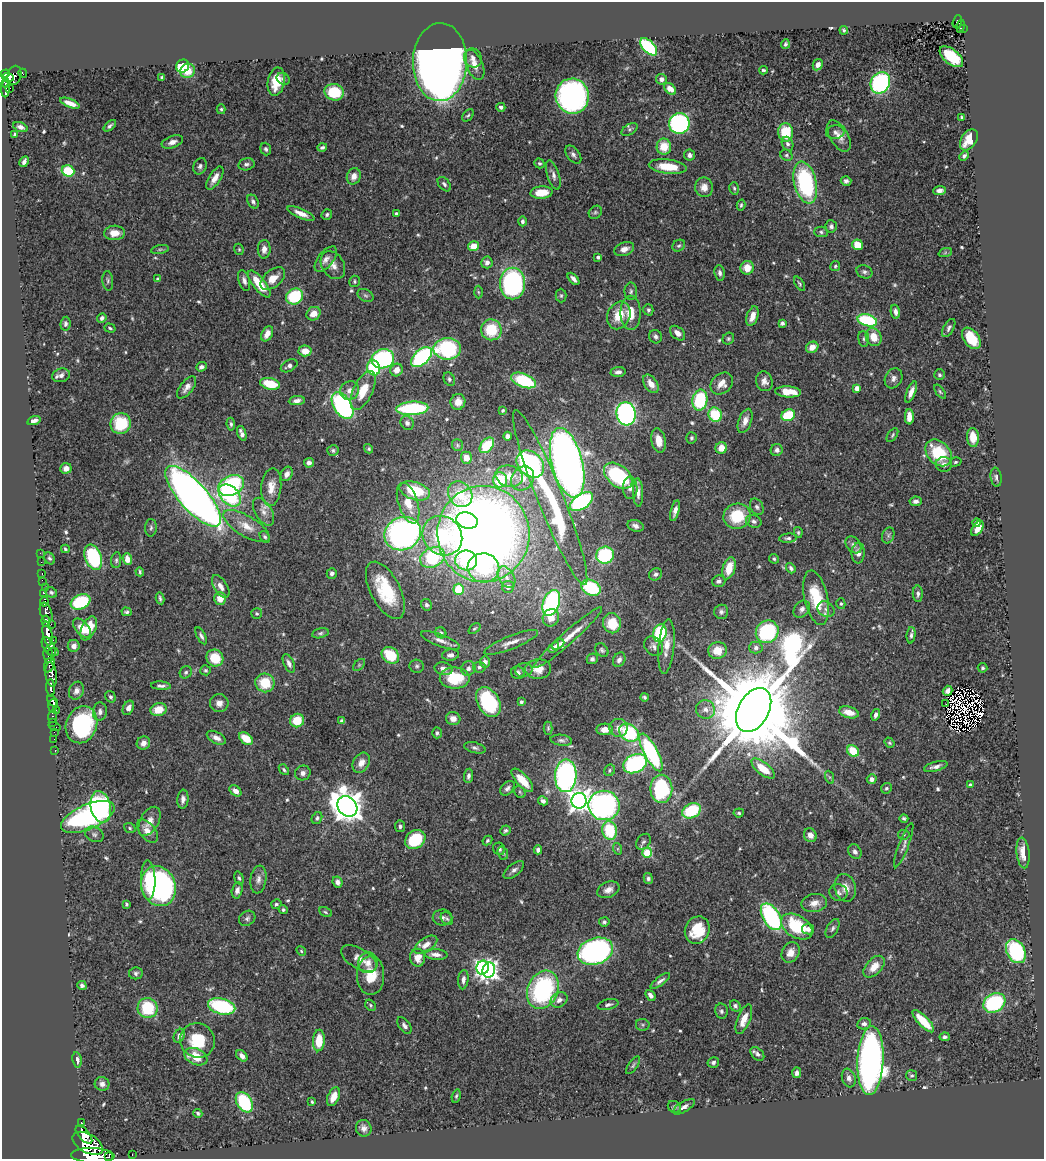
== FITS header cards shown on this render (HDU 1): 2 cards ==
NAXIS1  =                 1042
NAXIS2  =                 1157

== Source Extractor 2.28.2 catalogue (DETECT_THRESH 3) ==
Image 1042 x 1157 px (HDU 1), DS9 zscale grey, 1 PNG px = 1 image px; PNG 1046 x 1161 px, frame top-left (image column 1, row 1157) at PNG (2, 2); each listed source drawn as its Kron ellipse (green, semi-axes under 4 px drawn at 4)
Background 0.527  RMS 0.029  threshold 0.0864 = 3 sigma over >= 5 px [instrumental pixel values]
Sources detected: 609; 10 with non-positive FLUX_AUTO (blend fragments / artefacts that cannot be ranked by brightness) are neither listed nor drawn; of the other 599, the 500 brightest by FLUX_AUTO listed and drawn (99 fainter detections omitted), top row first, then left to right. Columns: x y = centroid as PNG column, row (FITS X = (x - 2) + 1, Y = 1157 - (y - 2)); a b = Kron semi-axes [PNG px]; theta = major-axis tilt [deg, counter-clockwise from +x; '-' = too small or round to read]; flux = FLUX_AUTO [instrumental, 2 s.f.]
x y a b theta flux
957 21 6 3 71 25
960 26 6 4 76 9.4
963 29 4 2 - 7.9
844 30 4 3 - 3.9
785 44 4 4 - 3.6
649 47 11 6 -46 200
951 57 14 7 -39 91
473 58 9 8 - 9.7
440 62 39 27 88 2700
474 65 16 8 -66 19
818 65 6 5 - 11
183 66 7 6 - 90
763 70 4 3 - 3
188 71 7 7 - 36
23 73 4 2 - 3.4
5 74 5 4 - 290
15 75 9 7 77 140
8 77 6 4 -2 340
162 77 3 3 - 4
283 79 7 5 -34 5.5
661 79 5 5 - 8.1
276 82 14 8 79 38
880 83 11 9 58 300
6 84 4 3 - 97
10 88 2 2 - 28
5 89 8 4 88 120
670 89 7 4 -45 19
334 92 10 8 -14 71
572 96 17 16 - 580
70 103 10 4 -22 17
501 107 4 4 - 5.5
221 109 5 4 - 3
468 115 7 5 46 3.7
962 117 4 3 - 3.1
679 123 10 10 - 340
110 126 7 4 41 4.7
20 127 7 4 -19 6.5
629 129 9 5 33 3.9
786 132 9 7 -85 68
835 132 9 7 6 7
15 134 4 3 - 6.8
839 136 17 9 -59 17
969 140 11 7 57 35
172 142 11 6 20 11
787 144 7 5 -65 6.4
322 147 5 3 - 5.3
664 147 8 7 - 38
266 149 6 5 - 4.6
573 155 10 6 -52 6.6
689 155 5 5 - 6.1
786 155 6 5 - 3.8
964 156 5 4 - 5
24 162 6 3 62 6.7
539 163 5 4 - 3.8
246 164 8 6 11 5.6
200 166 8 6 67 6
668 166 19 7 -6 50
68 171 6 5 - 79
553 175 15 6 -72 8.6
354 176 8 7 - 14
215 178 13 6 58 16
846 181 5 4 - 5.4
805 183 21 11 -77 230
444 184 8 5 -51 5.1
704 187 10 9 - 17
734 188 6 4 -74 3.6
939 190 6 4 6 7.6
541 193 11 6 5 32
253 202 7 5 -62 5.6
741 205 5 3 - 3
595 212 7 6 - 4.2
301 213 14 5 -23 17
396 213 4 3 - 3
327 215 5 5 - 4.1
522 221 5 4 - 4.6
831 226 6 6 - 5.5
821 232 7 5 -3 4.1
115 233 10 7 3 24
857 245 5 5 - 50
474 246 5 5 - 28
679 246 7 5 34 3.7
160 249 9 3 11 3.1
239 249 6 4 -69 3
264 249 9 6 88 12
624 249 10 6 20 13
945 253 7 4 20 3
598 257 3 3 - 4.9
326 259 15 7 51 13
487 262 6 5 - 9.5
333 265 15 11 -58 17
835 266 5 4 - 3.1
747 268 7 6 - 29
864 272 8 6 -21 5.8
720 273 8 5 -82 6.1
158 279 4 4 - 3.3
273 279 14 8 40 27
573 279 7 3 -48 7.4
108 281 10 5 -84 4.9
244 281 11 5 -73 8.4
355 281 6 5 - 3.1
513 283 16 12 -90 380
259 284 16 6 -52 55
800 284 8 4 -57 3.1
631 291 9 6 -90 5.2
478 292 6 4 -88 2.8
365 295 8 6 -29 4.6
295 296 9 7 35 110
561 296 7 5 -89 3.6
648 310 6 5 - 4.3
895 312 7 4 -79 8.6
631 313 17 10 89 35
314 314 7 6 - 20
619 315 14 11 66 41
752 316 10 5 71 20
102 318 5 4 - 5.8
867 320 10 5 -14 150
782 323 4 4 - 4.8
65 324 7 5 83 5
110 328 6 3 -18 3.2
949 328 10 5 61 5.6
491 330 10 10 - 78
677 333 9 5 -41 12
267 334 8 5 62 15
655 337 7 6 - 5.6
874 337 9 7 -66 33
971 338 12 7 -55 57
728 339 6 5 - 3.5
864 339 8 5 -84 4.6
812 347 6 5 - 17
447 349 14 11 -2 200
305 351 6 5 - 20
421 357 12 7 41 290
383 359 11 9 16 250
289 366 9 5 29 7.4
201 367 5 4 - 5.9
374 368 7 6 - 120
397 370 6 6 - 18
618 372 7 5 7 7.9
61 375 9 6 17 10
939 375 5 5 - 4.3
894 378 10 8 62 9.2
449 379 7 5 -64 4.9
523 380 13 7 -20 130
764 381 10 8 -74 11
722 383 12 9 43 20
270 384 10 5 -14 61
651 384 10 6 -56 18
187 387 13 6 52 11
857 388 4 4 - 19
350 390 10 9 - 13
363 391 21 9 64 45
788 392 13 5 -4 38
911 392 11 4 68 14
940 392 8 4 -53 3.7
700 400 10 7 80 130
297 401 8 4 8 9.2
458 402 8 7 - 20
343 406 15 9 -57 370
412 408 16 6 3 190
503 410 3 3 - 3.6
626 414 12 9 -85 570
715 415 7 6 - 84
788 415 7 5 22 82
909 417 7 4 -89 23
34 421 7 4 18 7.2
745 421 12 6 70 15
121 423 10 10 - 98
407 423 7 6 - 6.4
231 424 6 4 -83 4.2
242 433 8 4 -72 10
892 435 8 4 55 3.4
508 436 4 4 - 9.3
973 437 9 6 -86 33
691 438 5 5 - 4.2
658 441 12 7 -80 25
457 445 6 5 - 3.5
487 445 9 6 50 67
721 448 6 5 - 28
369 449 5 4 - 3.1
333 450 5 5 - 4
777 450 6 6 - 6.4
939 453 15 11 -45 94
466 458 6 5 - 16
955 462 6 4 17 2.9
309 463 5 4 - 6.9
567 463 36 15 -76 1800
530 464 15 11 -44 420
944 464 8 7 - 9.8
66 468 5 5 - 11
287 474 7 5 62 10
509 476 14 10 -14 31
618 476 16 10 -40 160
996 477 9 5 -82 5.7
523 478 13 10 53 29
500 480 7 7 - 68
231 485 13 9 27 210
271 487 19 10 85 24
630 488 11 7 -89 9
415 491 16 8 -17 94
638 492 14 5 -88 12
460 494 13 11 -53 72
230 495 13 9 -44 130
193 496 38 14 -48 1900
550 497 94 13 -68 290
581 501 13 7 33 260
916 501 6 4 8 7.1
408 503 21 9 -72 39
757 507 8 6 -62 5.8
675 511 10 4 75 10
263 512 15 8 -59 15
737 516 14 12 21 76
467 521 11 8 -17 110
754 521 8 6 -23 6.1
977 522 4 4 - 8
246 526 26 10 -31 33
635 526 8 5 -19 7.1
151 528 9 5 88 5.1
977 529 8 5 56 16
798 532 5 4 - 2.8
403 534 19 16 24 660
483 534 48 46 -87 2500
888 535 8 6 71 5.2
442 536 21 18 -45 190
265 537 6 4 -56 4.3
788 538 9 4 6 5.3
853 545 9 6 -50 8.7
65 549 4 3 - 3.1
40 553 2 2 - 4.9
858 553 10 6 86 12
605 555 9 8 - 140
93 557 13 8 -69 160
433 557 13 9 26 160
49 558 6 5 - 4.5
127 559 6 4 -70 20
774 559 5 4 - 3.3
116 560 8 5 83 4
466 560 11 10 - 100
41 562 2 2 - 5.1
483 568 16 14 -12 130
729 568 11 6 74 39
791 568 5 4 - 5.2
140 572 4 3 - 3.3
332 573 5 5 - 6
42 574 3 2 - 7.9
655 574 7 6 - 5.7
506 577 12 7 -59 15
42 581 4 2 - 10
719 581 7 5 18 6.4
221 586 12 6 -58 14
508 587 6 6 - 12
45 588 3 2 - 7.1
591 588 10 7 -27 130
459 589 5 5 - 54
385 590 31 14 -63 97
51 592 6 5 - 3.7
44 593 4 3 - 130
918 594 8 5 -89 6.5
160 598 6 3 -79 3.8
220 598 6 6 - 22
816 598 28 11 -78 92
44 602 5 3 - 110
80 602 10 7 24 120
551 603 13 8 70 310
841 604 5 4 - 3.1
426 605 6 5 - 5.1
802 609 9 7 49 8.4
826 609 9 7 -35 8.6
127 612 5 4 - 4.2
721 612 7 7 - 5.8
46 613 10 5 -71 1200
257 614 5 5 - 3.6
551 618 9 8 - 21
46 621 5 3 - 300
612 623 10 9 - 55
51 624 2 2 - 66
82 628 11 6 -49 33
89 628 13 7 65 39
474 629 7 4 37 2.9
767 632 12 11 - 170
320 633 8 5 12 4.3
441 633 6 5 - 4.2
660 633 9 6 73 170
47 634 12 4 -81 1800
911 635 8 4 85 5.7
201 636 9 4 -63 5.5
568 638 45 6 42 39
53 640 2 2 - 64
441 640 21 6 -21 14
511 642 29 6 22 19
558 645 7 4 31 6.9
74 646 6 6 - 12
653 646 10 8 -50 8.2
666 646 27 8 84 25
49 647 10 5 -60 560
554 647 6 4 42 7.8
756 648 7 6 - 5.9
602 650 7 6 - 4.3
717 650 9 8 - 31
53 652 5 2 - 180
48 655 8 5 -83 380
390 655 9 7 -41 69
450 655 8 5 7 8.6
215 658 9 8 - 54
592 659 5 5 - 5.6
619 660 7 5 58 8.4
485 662 5 5 - 9.6
289 663 10 5 -65 9.4
49 665 8 5 66 420
359 665 7 4 45 3.1
417 666 7 6 - 4.9
479 667 6 5 - 4.8
468 668 7 6 - 7
983 668 5 5 - 3.2
443 669 9 6 -12 11
538 669 13 10 3 21
205 670 5 5 - 3.3
524 670 9 7 11 7.7
186 672 6 5 - 4.2
518 673 7 6 - 6.7
51 675 12 5 -81 460
455 678 15 10 0 79
265 683 10 9 - 56
161 686 10 4 -4 6.1
51 688 8 3 -88 700
76 691 9 7 69 11
948 691 5 4 - 7.8
110 697 6 5 - 4.3
644 697 4 3 - 3.5
52 701 6 4 -43 420
488 702 16 11 -59 160
521 702 3 3 - 4
219 703 9 9 - 13
946 704 2 2 - 3.5
53 706 6 3 85 190
128 708 7 5 65 11
705 709 9 9 - 13
56 710 3 2 - 16
158 710 8 6 16 33
754 710 24 15 61 63000
100 712 9 7 83 7.9
849 712 10 5 -14 23
876 715 6 4 75 7.4
52 716 6 3 85 49
453 719 7 6 - 14
297 720 7 6 - 42
342 721 4 4 - 5
53 722 2 2 - 10
81 725 19 15 69 220
54 726 6 2 -18 21
548 728 6 4 -90 3
618 728 9 9 - 13
605 729 8 6 4 17
54 732 2 2 - 11
437 733 5 4 - 4
629 733 10 8 -35 140
216 738 10 5 -29 13
54 739 2 2 - 6.2
246 739 8 5 -37 38
561 740 11 5 -8 5.9
143 743 7 6 - 11
889 743 5 4 - 3
475 748 11 5 -15 5.7
55 751 3 2 - 14
853 751 6 5 - 55
651 752 21 7 -62 250
361 763 11 8 60 17
635 764 12 9 27 310
936 766 12 4 14 8.6
763 769 14 6 -38 49
284 770 6 4 -50 3.6
610 770 6 5 - 3.5
303 773 8 7 - 8.4
468 776 7 4 81 6.7
566 776 16 11 89 510
829 777 7 4 -70 3.5
872 779 5 4 - 9
522 780 14 6 -47 41
970 785 4 3 - 4.4
507 788 8 5 47 6.6
886 788 5 5 - 3.8
661 789 14 11 89 180
235 791 7 5 -39 12
520 792 6 5 - 2.9
183 799 9 5 85 9.9
543 801 5 4 - 7.8
579 801 8 7 - 1400
604 805 16 14 -10 600
347 806 11 9 -47 3600
101 807 16 10 -77 220
692 811 10 7 26 96
739 813 5 4 - 3.6
88 817 29 12 23 720
317 818 6 5 - 4.6
904 818 4 3 - 3.7
149 821 16 9 61 19
400 826 5 5 - 4.6
130 828 6 4 -20 3.1
505 830 5 4 - 4.1
610 830 9 7 -77 98
147 831 13 8 -51 18
94 834 10 7 -27 6.2
810 835 7 6 - 13
904 835 6 5 - 3.1
415 839 11 8 36 98
487 840 5 4 - 3.3
643 842 9 6 51 5.1
904 845 23 5 69 8.8
499 849 6 6 - 5.3
618 849 6 4 -72 2.8
538 850 4 4 - 6.8
855 852 7 6 - 7.4
503 853 7 5 -69 4.2
647 853 5 5 - 93
1023 853 15 6 -83 27
514 870 12 6 39 7.7
239 878 7 4 -73 4.1
258 879 14 8 81 11
648 879 5 4 - 5.2
148 880 20 7 -89 39
337 882 6 4 -65 8.1
159 886 20 17 -70 420
845 888 14 10 -76 20
237 890 8 5 76 8.8
608 890 11 7 23 13
838 893 9 8 - 7.6
814 903 13 9 10 18
126 904 4 3 - 3
276 904 5 4 - 3.6
283 910 4 4 - 3.7
325 912 7 4 -28 3.3
771 917 15 8 -60 320
247 918 8 7 - 6.2
442 918 10 8 -1 8.6
447 919 7 5 -52 4
604 922 5 4 - 3.9
797 927 17 11 -32 100
833 928 10 5 62 5.8
808 929 6 5 - 8.8
697 930 14 12 65 64
426 945 13 7 34 15
301 951 5 4 - 2.9
595 951 18 13 19 490
1016 951 13 9 -60 220
791 952 11 8 60 18
436 954 12 5 -5 12
359 958 20 10 -31 19
418 958 9 7 -88 21
368 963 10 10 - 17
874 967 13 7 47 26
483 968 7 6 - 430
489 970 8 6 74 680
136 973 7 6 - 5
371 975 19 13 90 46
463 980 9 5 83 7.9
660 981 11 4 37 7.3
82 985 5 4 - 5.4
543 990 20 15 65 280
650 995 6 4 -48 7.8
559 1000 9 7 32 12
994 1003 12 9 31 180
370 1005 6 5 - 3
608 1005 10 5 13 6.1
222 1006 14 7 -14 200
735 1006 6 5 - 4.8
148 1008 10 10 - 96
721 1011 7 6 - 5.1
744 1019 16 6 68 23
923 1021 14 5 -46 52
864 1024 7 5 9 7.2
643 1025 7 6 - 3.9
404 1026 9 5 -54 6.6
179 1036 7 5 64 8.6
945 1037 5 4 - 4.6
197 1040 18 17 - 76
319 1041 11 6 85 48
757 1054 8 5 -44 6.9
242 1056 6 4 -47 9.4
196 1057 12 8 -23 38
77 1060 8 4 -81 7.7
870 1061 34 13 87 1200
713 1062 6 5 - 5.2
633 1065 10 4 55 4
797 1073 5 4 - 6.9
912 1075 5 5 - 3.4
849 1078 9 6 -71 8.7
102 1084 7 7 - 9.4
456 1096 7 4 75 3.3
333 1097 10 5 66 23
244 1102 11 7 -58 140
312 1102 4 3 - 3
674 1107 7 5 -34 3.9
684 1107 12 5 31 8.4
198 1113 4 4 - 3.7
81 1123 3 3 - 60
364 1128 8 7 - 9.5
84 1135 11 5 -49 1500
88 1143 17 9 -30 3000
132 1155 3 2 - 13
93 1156 22 7 -2 3800
109 1156 3 2 - 330
At the frame edge (FLAGS 8, measured only in part): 2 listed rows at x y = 93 1156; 109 1156
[99 fainter detections neither listed nor drawn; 10 non-positive-flux detections neither listed nor drawn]